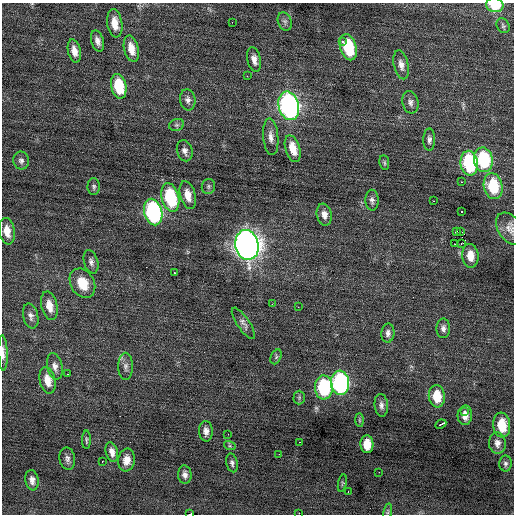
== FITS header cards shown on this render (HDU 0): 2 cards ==
NAXIS1  =                  512 / Axis length
NAXIS2  =                  512 / Axis length

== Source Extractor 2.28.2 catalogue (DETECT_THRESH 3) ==
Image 512 x 512 px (HDU 0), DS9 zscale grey, 1 PNG px = 1 image px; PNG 516 x 516 px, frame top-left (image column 1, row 512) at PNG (2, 3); each listed source drawn as its Kron ellipse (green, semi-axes under 4 px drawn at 4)
Background 0.0351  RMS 0.91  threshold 2.72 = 3 sigma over >= 5 px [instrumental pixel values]
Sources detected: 93; all 93 listed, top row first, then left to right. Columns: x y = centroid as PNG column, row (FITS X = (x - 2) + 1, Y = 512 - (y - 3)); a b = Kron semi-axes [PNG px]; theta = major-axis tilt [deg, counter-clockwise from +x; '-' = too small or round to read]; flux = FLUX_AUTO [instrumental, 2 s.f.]
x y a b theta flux
495 5 9 7 -12 1800
232 22 2 2 - 190
285 22 9 6 -70 190
115 23 14 7 -82 790
503 26 8 6 -56 130
97 41 11 6 -73 320
343 42 3 2 - 150
348 47 13 8 -73 3600
131 49 13 7 -76 750
74 51 12 6 -77 480
254 59 12 7 -79 400
401 65 15 7 -77 420
247 76 2 2 - 260
119 86 12 7 -77 2400
188 100 10 7 -82 270
410 102 11 8 -78 270
289 106 14 10 -76 18000
177 125 7 5 19 140
271 137 18 7 -85 450
429 140 11 6 -89 220
293 149 14 7 -73 960
185 151 10 7 -75 300
483 160 12 9 -80 4100
21 161 9 8 - 220
384 163 7 5 -83 110
469 163 12 8 -82 5100
461 182 3 2 - 240
208 186 7 6 - 140
493 186 13 9 -79 2600
94 187 8 6 -88 140
188 195 14 7 -75 680
170 197 14 8 -75 4600
372 200 10 6 -87 230
434 201 2 2 - 370
153 212 13 9 -75 9500
461 212 3 2 - 430
324 215 11 7 -78 410
510 229 18 11 -56 540
7 231 13 7 -79 700
456 231 3 2 - 25
460 231 3 2 - 160
455 244 2 2 - 260
461 244 3 2 - 81
247 245 15 11 -78 54000
470 256 12 8 -84 770
91 262 12 7 -73 250
174 273 3 2 - 450
82 283 16 11 -60 1300
272 304 2 2 - 42
49 306 14 8 -77 740
298 307 3 2 - 70
31 316 12 7 -76 300
243 323 18 6 -56 270
443 328 10 7 86 250
388 333 9 6 86 250
3 353 17 4 -88 320
276 357 8 5 66 120
55 366 13 7 -78 340
126 366 14 7 90 300
68 374 2 2 - 140
47 380 13 7 -77 750
340 383 12 9 -87 10000
324 387 12 9 -87 4500
437 396 11 8 -84 1400
299 397 7 5 90 93
381 405 11 7 -84 260
464 411 3 3 - 510
465 415 10 7 87 470
359 420 7 4 -89 97
441 424 6 3 26 640
502 425 12 8 -84 1500
206 431 10 7 -88 340
228 434 2 2 - 220
86 440 9 4 89 120
300 442 3 2 - 110
497 443 11 8 -85 380
367 444 9 6 -87 960
230 446 6 4 -18 87
112 452 10 6 -75 380
279 454 2 2 - 27
67 459 11 8 -79 260
126 460 11 8 82 520
102 462 3 2 - 73
232 463 9 5 -77 170
505 464 8 6 -88 170
379 472 2 2 - 61
185 475 9 6 -84 270
32 480 10 6 -80 320
342 483 9 3 77 87
348 491 3 2 - 60
388 512 8 3 77 92
299 513 2 2 - 260
190 514 3 2 - 2000
At the frame edge (FLAGS 8, measured only in part): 5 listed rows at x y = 495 5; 510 229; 3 353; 299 513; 190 514